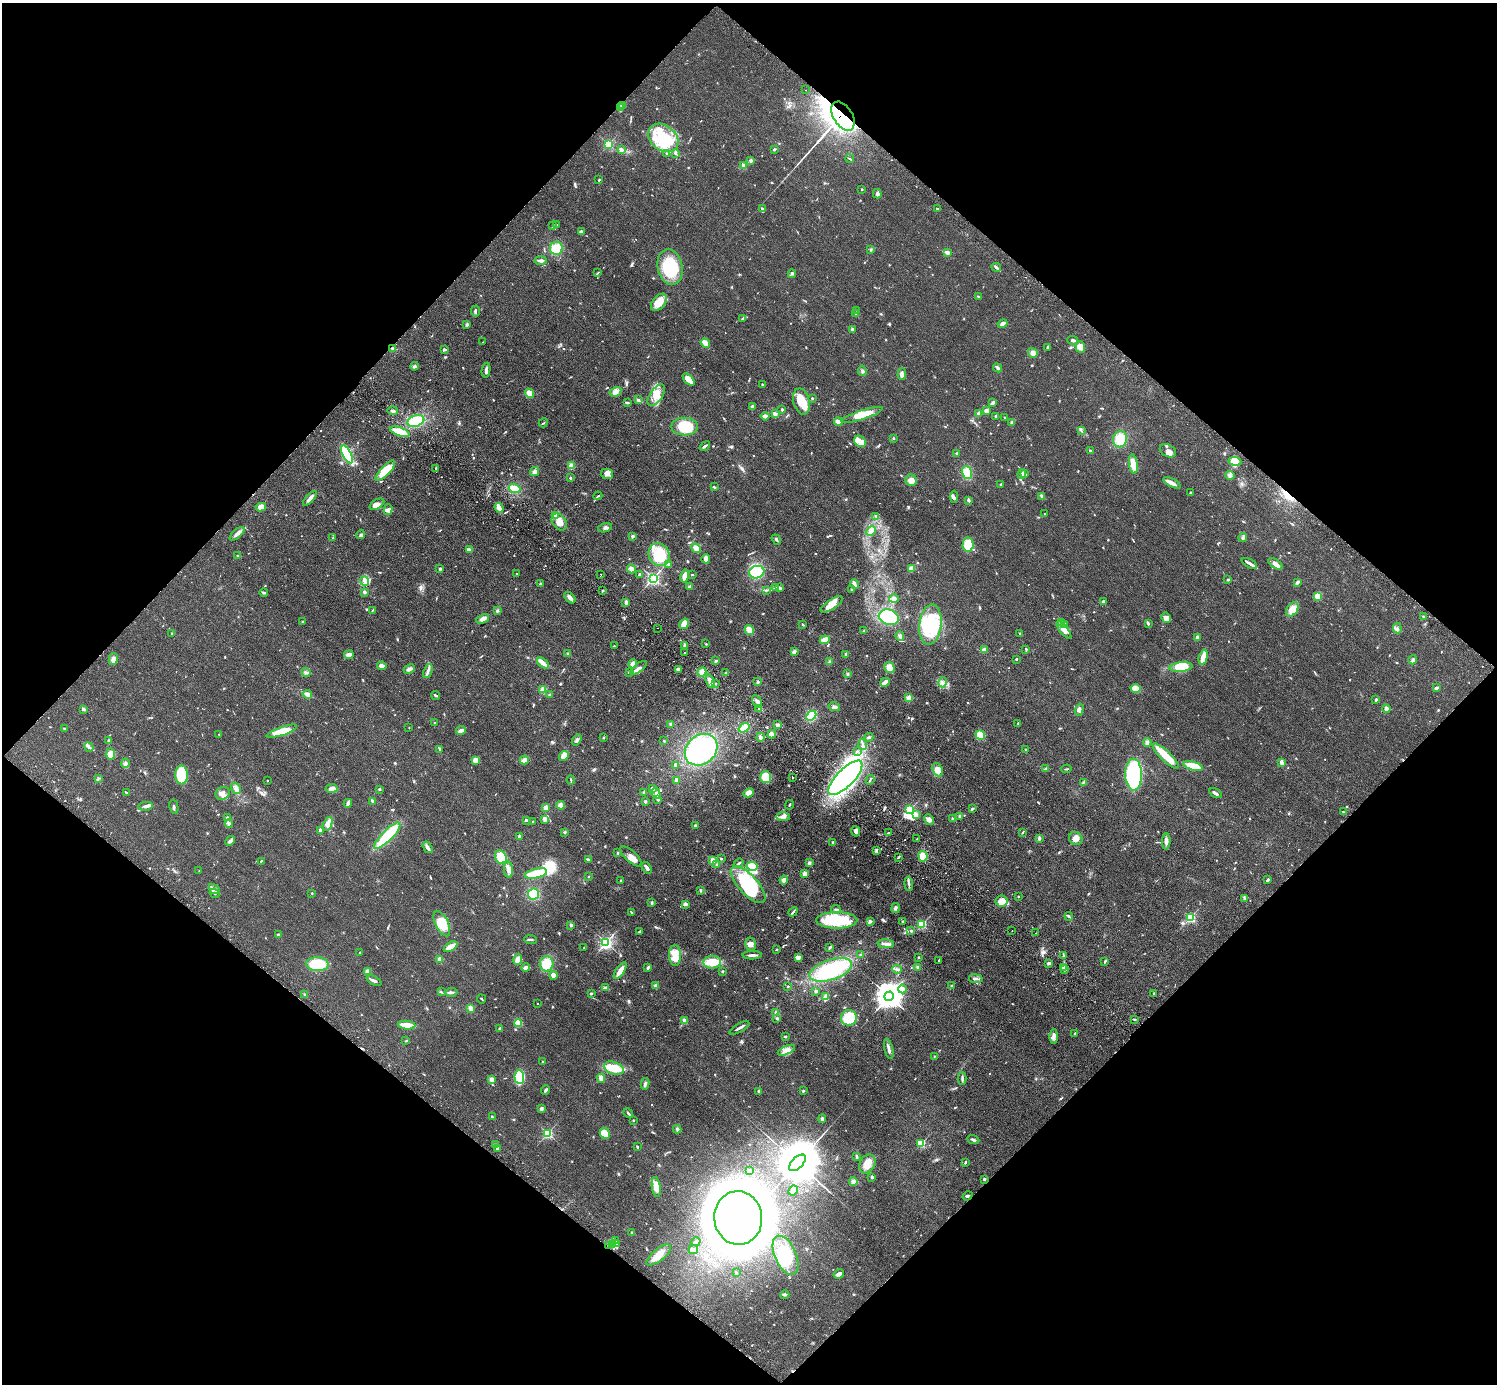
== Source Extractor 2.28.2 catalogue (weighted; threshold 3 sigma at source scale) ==
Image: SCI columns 41-6018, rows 343-5867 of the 6059 x 6069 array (HDU 1 of 3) = the unmasked area's bounding box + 8 px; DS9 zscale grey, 4 x 4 block average (1 PNG px = mean of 4 x 4 image px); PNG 1499 x 1386 px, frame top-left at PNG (2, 3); each listed source drawn as its Kron ellipse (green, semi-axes under 4 px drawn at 4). Shown black and unused: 50% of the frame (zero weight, under 2 of 3 exposures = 3% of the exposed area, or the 3 px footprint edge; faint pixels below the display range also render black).
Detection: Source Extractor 2.28.2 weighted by HDU 2 'WHT'. Background 0.0531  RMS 0.0077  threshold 0.0348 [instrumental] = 3 sigma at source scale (4.5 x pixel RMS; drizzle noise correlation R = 1.50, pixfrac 1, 0.05/0.05 arcsec/px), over >= 5 px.
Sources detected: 1093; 19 inside a brighter object's white glare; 6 cosmic-ray / hot-pixel residue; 2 long thin detections or spike segments (spike, bleed or trail) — neither listed nor drawn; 27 coinciding with a brighter row at this scale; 78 inside a brighter listed object's ellipse — not listed separately; of the other 961, all 500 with FLUX_AUTO >= 3.69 (the completeness limit of this list) listed and drawn (461 fainter detections not listed), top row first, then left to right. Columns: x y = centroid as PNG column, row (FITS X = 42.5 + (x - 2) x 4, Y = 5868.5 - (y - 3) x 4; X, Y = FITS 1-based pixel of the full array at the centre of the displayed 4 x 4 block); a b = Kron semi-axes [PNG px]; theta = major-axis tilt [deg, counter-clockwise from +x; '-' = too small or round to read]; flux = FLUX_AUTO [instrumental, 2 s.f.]
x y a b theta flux
805 90 2 2 - 8.6
623 105 3 2 - 4.7
621 107 3 2 - 6.2
843 116 16 9 -58 680
663 138 16 12 -38 180
609 144 2 2 - 480
775 149 3 2 - 5
621 150 2 2 - 72
667 154 2 2 - 3.8
675 154 3 2 - 6.6
850 159 4 2 - 5.2
751 161 3 3 - 7.9
743 165 2 2 - 25
599 180 3 2 - 4
862 189 2 2 - 15
877 194 5 4 - 11
763 208 4 2 - 7.6
937 209 3 2 - 7.1
557 225 4 2 - 4.4
553 226 3 2 - 4.3
581 232 4 3 - 9.8
556 248 6 6 - 75
871 250 3 2 - 5.3
947 253 2 2 - 80
541 261 6 3 -4 11
670 267 18 12 -78 240
996 267 5 3 - 9
598 273 4 2 - 3.8
792 274 4 2 - 4.7
978 296 3 2 - 4.2
659 302 10 6 51 73
857 310 3 2 - 3.9
475 311 5 2 - 7.5
856 314 3 2 - 3.9
742 318 3 2 - 4.1
1003 324 5 3 - 15
467 325 3 3 - 7.2
852 329 2 2 - 15
1073 340 5 3 - 11
483 342 2 2 - 5
705 343 5 3 - 45
1048 347 3 2 - 5.3
1080 347 6 4 -70 29
392 348 3 2 - 5.3
444 349 4 3 - 6.5
1033 353 5 4 - 18
414 366 4 3 - 7
998 368 5 2 - 16
486 370 7 3 80 16
862 371 5 2 - 7.4
902 374 6 4 89 19
689 379 7 4 -46 53
763 385 3 2 - 6.5
615 392 6 3 31 15
530 393 5 4 - 51
656 395 12 6 56 55
812 398 3 2 - 5.1
638 400 3 3 - 5.8
801 401 13 8 -76 71
627 403 4 2 - 5.1
993 403 3 2 - 19
752 407 3 2 - 10
782 409 3 2 - 6
393 411 5 3 - 11
986 411 4 3 - 16
775 413 2 2 - 14
979 413 4 3 - 13
862 415 21 4 18 90
765 416 4 2 - 16
996 416 2 2 - 8.7
1004 417 3 2 - 3.9
416 421 9 5 18 110
838 422 4 2 - 33
543 423 5 2 - 4.2
1012 423 3 3 - 14
684 427 13 9 0 170
1081 431 3 2 - 3.9
400 432 10 4 -19 80
893 438 2 2 - 5.5
1120 439 8 7 - 85
860 441 6 5 - 32
705 446 6 2 39 8.7
1090 451 3 2 - 16
1168 451 8 6 -28 25
957 453 3 2 - 5.2
347 454 10 3 -63 490
1235 461 6 4 -5 57
1133 464 10 4 -81 55
571 466 4 3 - 26
436 468 3 2 - 6.1
385 471 13 4 46 100
535 471 5 3 - 16
967 472 6 4 -72 87
607 474 6 5 - 22
1022 474 5 3 - 15
1025 474 3 2 - 5.3
1230 475 5 3 - 11
570 478 2 2 - 6.1
911 480 5 5 - 33
1172 483 9 3 -26 28
1001 484 3 2 - 3.9
714 487 3 2 - 5.5
514 489 6 4 -19 69
1190 492 2 2 - 4
598 496 4 2 - 4.1
1042 496 4 3 - 9.3
954 497 6 3 85 9.9
310 498 9 2 48 25
968 500 3 2 - 11
377 504 8 4 31 36
261 507 5 4 - 42
499 508 5 2 - 45
388 510 5 4 - 15
1044 514 2 2 - 6.6
555 515 3 2 - 64
876 516 3 2 - 6.4
559 522 9 6 -54 40
605 528 7 3 14 11
871 531 5 4 - 18
237 534 9 3 40 17
361 535 5 3 - 7.3
632 537 2 2 - 4.3
333 538 3 2 - 4.1
1243 538 4 2 - 7.8
776 540 5 2 - 8
968 545 7 5 85 77
696 548 5 3 - 37
469 550 4 2 - 18
659 555 12 10 -58 120
238 556 3 2 - 3.8
706 559 4 2 - 35
1249 563 8 2 -28 13
669 564 2 2 - 40
1275 564 8 4 -34 25
911 568 4 4 - 22
440 569 2 2 - 41
631 569 4 3 - 18
757 572 7 6 - 120
517 574 2 2 - 16
601 574 2 2 - 7.3
639 574 3 2 - 8.2
693 574 2 2 - 4.2
684 576 6 3 78 39
653 578 2 2 - 940
1228 580 3 2 - 5.5
364 581 4 3 - 11
1297 582 3 2 - 11
540 584 2 2 - 7.6
854 584 5 3 - 17
690 586 2 2 - 11
776 588 3 2 - 5.1
780 588 3 3 - 6.1
852 589 2 2 - 3.7
767 590 3 2 - 4.2
603 591 3 2 - 5.1
364 592 2 2 - 14
264 593 4 2 - 6.5
1317 596 4 3 - 25
570 598 7 3 -46 20
894 599 5 3 - 13
1103 601 2 2 - 12
626 602 3 2 - 16
832 604 13 5 34 58
1292 609 8 5 57 59
373 610 3 2 - 3.7
497 611 3 3 - 7.3
889 617 10 7 -17 220
1423 617 2 2 - 16
1166 618 5 4 - 29
483 619 7 3 25 23
303 621 3 2 - 5.7
1061 623 2 2 - 3.7
684 624 5 3 - 48
803 624 2 2 - 5
930 624 20 11 83 170
1064 624 3 2 - 7.2
1148 624 4 2 - 6.1
657 628 2 2 - 4.5
1397 628 5 3 - 11
749 630 5 4 - 38
1064 630 11 4 -52 26
864 631 3 2 - 4.9
172 633 2 2 - 4.3
1020 633 2 2 - 4.5
900 636 4 3 - 12
1197 637 2 2 - 61
825 640 5 3 - 49
706 644 2 2 - 3.9
614 646 2 2 - 8.2
685 646 3 2 - 19
1026 649 4 2 - 6.2
984 650 3 2 - 20
794 651 4 3 - 12
685 653 2 2 - 3.8
568 654 3 3 - 8.3
846 654 3 3 - 6.5
349 655 4 3 - 24
1203 657 8 3 76 57
113 659 6 4 81 18
1016 659 2 2 - 4.4
1413 660 4 3 - 10
716 661 3 2 - 5
830 662 3 3 - 6.9
543 663 7 3 -40 36
633 664 4 4 - 17
382 666 4 3 - 19
889 667 6 4 -58 43
1181 667 11 4 7 80
639 668 10 3 38 15
409 669 6 3 28 15
678 669 3 3 - 12
428 671 7 3 69 14
306 672 5 2 - 6.8
629 672 3 2 - 7.8
702 672 5 3 - 38
726 673 3 2 - 4.6
847 674 3 3 - 5.7
710 681 7 4 -68 23
758 682 2 2 - 8
885 682 5 2 - 41
943 682 5 2 - 7.8
716 684 2 2 - 3.9
1136 688 5 4 - 41
1436 688 3 2 - 12
543 690 4 4 - 28
307 694 5 3 - 25
436 695 4 2 - 7.1
549 695 3 3 - 5.4
909 698 4 3 - 26
1376 700 2 2 - 39
757 702 7 3 -61 16
834 707 6 3 -13 11
759 708 4 2 - 8.9
83 709 3 2 - 12
1386 709 4 3 - 21
1079 710 6 3 74 12
811 716 6 4 43 120
435 723 2 2 - 4.5
1018 723 2 2 - 14
671 724 4 3 - 11
778 725 4 3 - 9.7
409 727 2 2 - 3.9
65 728 3 2 - 5.9
744 728 6 4 35 56
461 730 5 2 - 25
282 731 16 4 19 100
219 734 2 2 - 5
772 734 4 3 - 27
980 735 5 4 - 56
760 737 4 3 - 9.7
869 737 4 3 - 7.4
603 738 2 2 - 5.6
109 740 3 2 - 8.4
577 740 6 3 53 11
664 741 2 2 - 4.5
1147 742 4 3 - 11
863 744 5 2 - 18
89 747 5 3 - 9.7
439 749 4 2 - 4.5
1025 749 2 2 - 8.8
701 750 18 14 41 420
857 751 3 2 - 4.1
110 754 5 4 - 27
564 756 5 4 - 37
1166 756 17 5 -44 72
475 760 4 3 - 24
524 760 4 2 - 32
125 763 5 3 - 9.3
1282 763 2 2 - 69
675 765 3 2 - 8.9
1193 766 10 4 -15 88
1045 769 4 2 - 5.3
1066 769 5 2 - 4.7
938 770 7 4 -68 28
182 775 9 6 -90 180
1134 775 16 8 -89 490
766 777 6 5 - 75
793 777 2 2 - 14
98 778 3 2 - 4.1
845 778 22 8 46 920
267 780 2 2 - 7.4
571 780 4 2 - 5.9
676 780 3 3 - 19
870 780 5 2 - 7.4
1083 782 3 2 - 5.4
236 788 6 4 -56 16
332 789 6 3 9 18
379 789 3 2 - 4.4
652 789 2 2 - 34
644 792 3 2 - 4.9
126 793 4 2 - 5.9
223 793 7 6 - 25
656 793 6 3 -63 13
749 793 5 4 - 34
1215 793 7 2 -31 13
658 799 3 2 - 8.7
373 802 3 2 - 6.3
645 802 3 2 - 6.5
348 803 4 2 - 41
561 805 4 3 - 30
789 805 5 2 - 4.9
145 806 7 3 6 13
174 807 7 2 -76 6.8
546 808 2 2 - 110
972 809 3 2 - 7.3
910 810 2 2 - 590
1343 812 3 2 - 6.1
917 815 4 3 - 9.7
960 816 2 2 - 10
227 817 2 2 - 19
783 817 7 4 0 17
545 819 2 2 - 26
953 819 2 2 - 11
526 820 2 2 - 5
929 820 5 4 - 14
533 821 2 2 - 12
229 823 4 3 - 11
328 824 7 4 65 28
695 825 3 2 - 5.8
320 831 4 2 - 11
856 831 5 3 - 20
564 832 3 2 - 4.1
1023 832 4 2 - 4.1
888 833 4 2 - 4.6
387 836 17 5 45 190
519 836 4 3 - 7.2
1039 838 4 2 - 9.7
1076 838 7 6 - 28
917 839 2 2 - 3.9
230 841 5 3 - 14
1166 841 8 3 88 20
833 842 3 2 - 5.7
427 847 6 2 -57 18
876 851 3 2 - 7.6
618 853 3 2 - 3.7
631 856 13 5 -43 31
923 856 5 4 - 61
501 857 7 5 -61 77
898 857 3 2 - 4.4
721 859 2 2 - 25
588 860 3 2 - 6.9
713 860 2 2 - 150
261 861 3 2 - 4.2
739 863 5 2 - 8.9
809 863 3 3 - 9.3
717 865 3 2 - 5.4
752 866 5 4 - 61
647 868 6 2 -54 21
508 869 8 4 -87 20
199 871 2 2 - 3.9
536 873 11 4 13 110
804 874 3 3 - 20
588 877 2 2 - 3.9
621 880 2 2 - 4.4
784 880 4 4 - 15
1267 880 4 2 - 6.1
748 884 23 9 -48 300
909 884 7 3 -85 11
214 889 6 2 -32 29
700 890 3 2 - 6.2
214 893 5 2 - 5.3
312 893 2 2 - 11
534 894 5 5 - 83
1018 897 2 2 - 11
1244 898 3 2 - 4.1
1002 901 6 5 - 60
652 903 3 2 - 6.4
685 904 4 3 - 9.9
895 908 5 3 - 11
836 909 5 2 - 7
631 912 3 2 - 4.4
793 912 5 2 - 7
1069 916 4 2 - 6.2
1190 918 2 2 - 570
837 920 20 8 0 250
871 921 4 2 - 5.6
903 922 4 2 - 4.5
442 924 13 6 -65 83
922 924 2 2 - 430
571 925 2 2 - 49
640 931 4 2 - 4.6
911 931 2 2 - 18
1012 931 2 2 - 3.8
1036 933 2 2 - 4.6
278 935 3 2 - 4.8
530 939 6 2 -6 7.7
606 943 2 2 - 1100
751 944 6 5 - 21
886 944 8 3 -4 16
450 947 7 3 32 44
830 947 4 2 - 8.1
584 948 2 2 - 6.3
776 949 2 2 - 17
360 953 2 2 - 15
675 955 10 6 -89 100
752 955 9 2 2 15
861 955 3 3 - 6.7
1064 956 3 2 - 4.9
799 957 3 3 - 7.7
918 958 2 2 - 5.6
439 959 2 2 - 31
518 960 5 4 - 32
939 961 3 2 - 4.6
1105 961 3 2 - 8
712 962 9 6 6 95
1049 963 4 3 - 10
317 964 11 7 -2 130
547 964 7 7 - 84
648 967 3 2 - 7.9
918 967 2 2 - 34
1064 967 4 3 - 8.2
526 968 4 2 - 32
897 969 4 3 - 7.9
831 970 22 10 18 260
1065 970 3 2 - 4.7
368 971 4 3 - 16
620 971 9 4 57 33
723 971 3 2 - 5
553 975 4 3 - 41
976 979 7 2 -8 9.3
374 981 8 2 -24 13
655 986 4 3 - 13
951 986 2 2 - 6.1
788 987 2 2 - 6.2
605 988 3 3 - 7.1
902 989 4 3 - 12
816 991 2 2 - 43
441 992 4 2 - 5.2
451 992 6 2 3 11
591 993 3 2 - 4
1154 993 2 2 - 13
305 995 3 2 - 10
889 996 5 4 - 7300
826 997 4 2 - 49
481 999 5 2 - 8
537 1003 2 2 - 4.3
470 1008 4 3 - 20
776 1013 4 2 - 4.4
776 1018 2 2 - 4
849 1018 8 7 - 110
1134 1019 2 2 - 8.5
685 1021 4 2 - 31
518 1023 4 4 - 43
407 1025 8 2 -6 97
500 1028 2 2 - 7.3
739 1028 11 2 30 12
1075 1033 3 2 - 6.4
785 1037 3 2 - 4.8
1054 1037 7 3 89 17
406 1041 3 2 - 5.6
889 1049 10 3 -76 20
786 1050 9 4 24 26
934 1056 3 2 - 4.1
542 1061 2 2 - 9
614 1068 10 6 -20 82
519 1077 7 5 -85 270
601 1078 4 3 - 24
962 1078 6 2 -88 12
491 1079 2 2 - 130
645 1084 5 3 - 9.4
546 1090 5 2 - 8.7
759 1091 3 2 - 7.6
803 1091 3 2 - 5.3
541 1109 3 2 - 11
628 1113 5 2 - 7.1
492 1117 4 2 - 9.5
822 1119 4 2 - 6.5
633 1120 2 2 - 4.8
677 1129 4 3 - 8.6
548 1133 2 2 - 560
605 1133 6 5 - 54
973 1140 6 3 -22 11
921 1143 2 2 - 350
495 1145 2 2 - 4.1
637 1147 3 2 - 4.5
497 1148 3 2 - 8.7
857 1157 3 2 - 9.7
965 1162 3 2 - 5.8
797 1163 10 5 44 40000
867 1164 10 7 62 45
749 1171 3 3 - 5
872 1177 2 2 - 45
984 1179 2 2 - 33
853 1181 4 4 - 14
656 1187 10 4 -81 69
793 1190 5 3 - 21
967 1196 5 3 - 8.1
738 1218 27 24 -83 6800
632 1232 2 2 - 15
615 1241 3 2 - 6
696 1242 5 2 - 5.6
617 1243 3 2 - 5.3
612 1244 4 3 - 13
608 1245 4 2 - 6.7
693 1250 5 2 - 20
659 1255 15 6 39 55
785 1255 21 10 -66 180
736 1273 3 2 - 3.7
839 1274 5 3 - 16
785 1295 4 2 - 11
Overlapping masked pixels (flux is a lower limit): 2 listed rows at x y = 843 116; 608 1245
Diffuse or blended objects may show on this block-average render without a row.